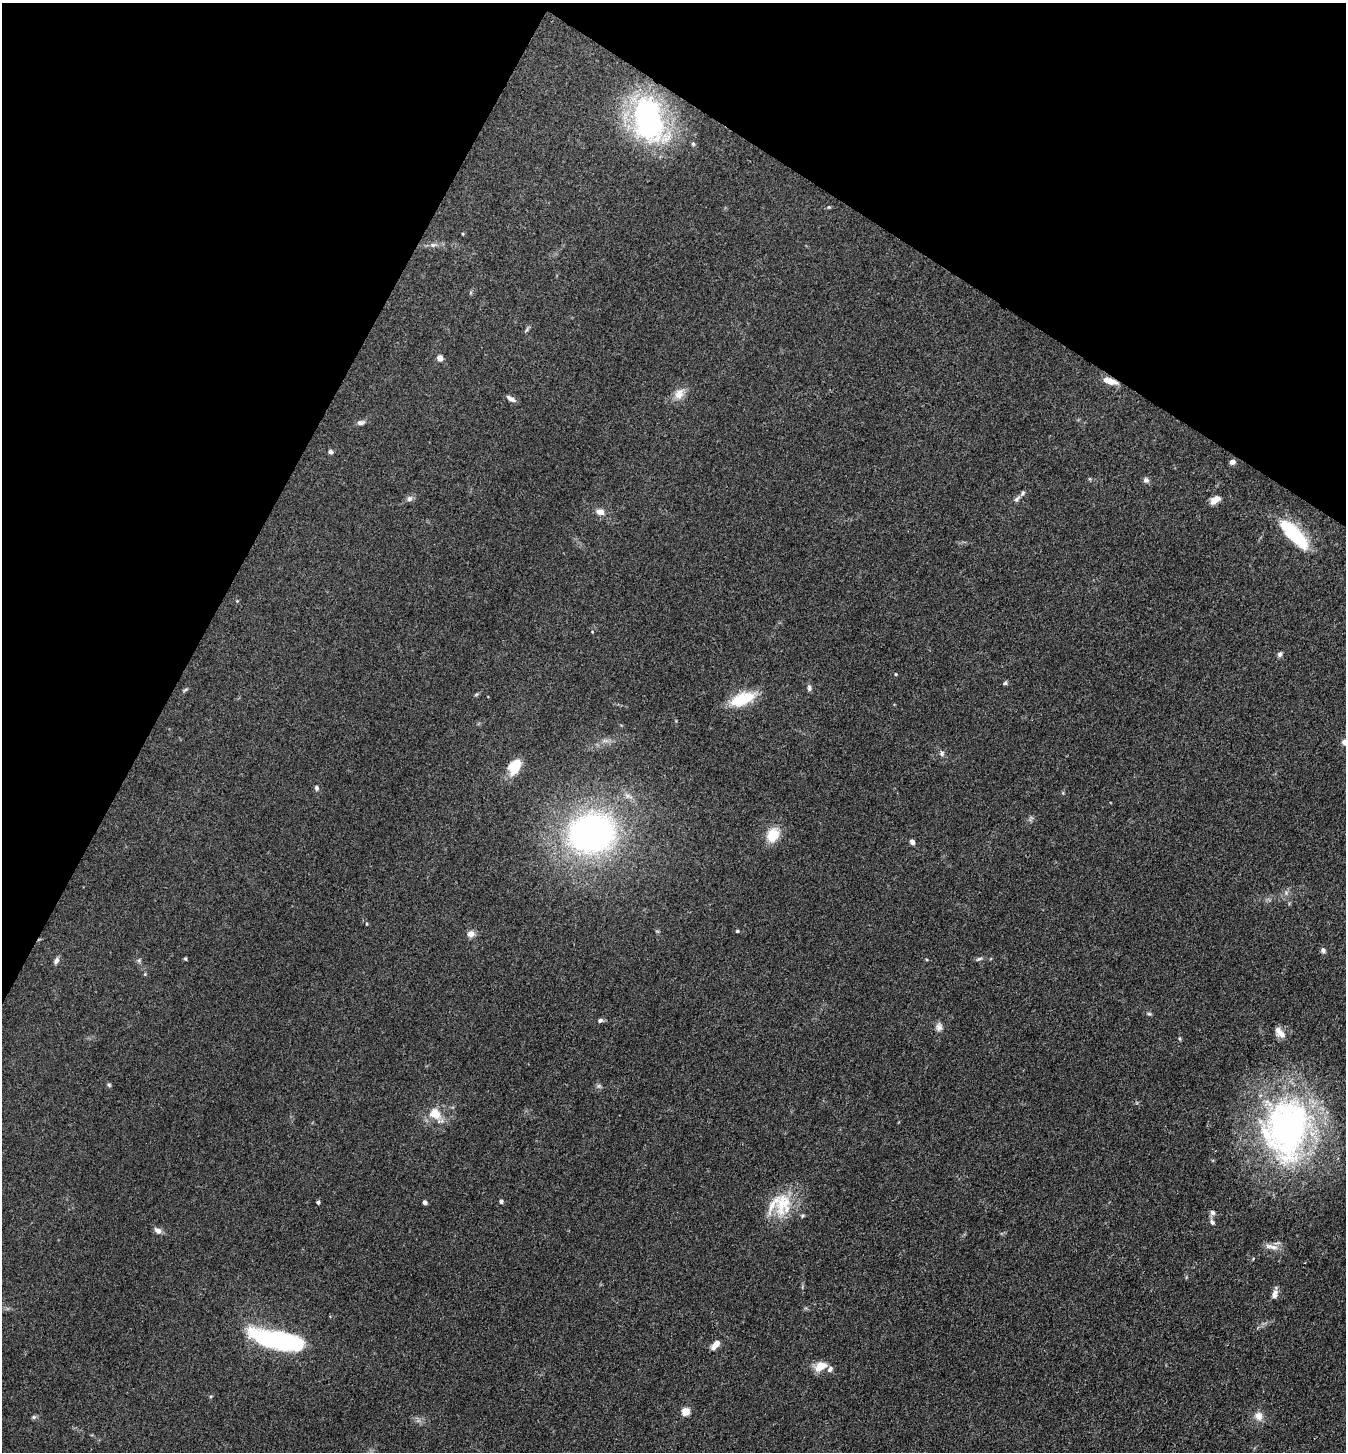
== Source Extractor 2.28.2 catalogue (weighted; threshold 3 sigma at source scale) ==
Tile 2 of 4 x 4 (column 2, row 1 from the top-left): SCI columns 1632-2975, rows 4353-5802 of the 5811 x 5804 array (HDU 1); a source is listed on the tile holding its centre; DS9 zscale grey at full resolution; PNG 1348 x 1454 px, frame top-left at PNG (2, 3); no overlay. Shown black and unused: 25% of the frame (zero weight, under 3 of 4 exposures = <1% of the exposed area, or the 3 px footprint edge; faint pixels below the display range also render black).
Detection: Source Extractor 2.28.2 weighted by HDU 2 'WHT'; one run over the whole footprint, this tile lists its part. Background 0.0742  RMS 0.0062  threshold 0.0277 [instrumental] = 3 sigma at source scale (4.5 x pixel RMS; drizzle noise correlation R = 1.50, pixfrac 1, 0.05/0.05 arcsec/px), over >= 5 px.
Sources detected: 69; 2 inside a brighter object's white glare — not listed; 3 inside a brighter listed object's ellipse — not listed separately; the other 64 listed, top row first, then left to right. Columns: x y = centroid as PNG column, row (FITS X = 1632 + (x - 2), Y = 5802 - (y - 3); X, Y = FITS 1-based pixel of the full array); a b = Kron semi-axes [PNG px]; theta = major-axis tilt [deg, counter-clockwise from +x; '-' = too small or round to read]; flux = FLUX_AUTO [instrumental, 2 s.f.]
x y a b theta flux
648 119 44 27 -80 140
693 144 6 5 - 1.1
433 245 9 5 7 1.9
526 330 9 4 60 1.1
440 358 6 6 - 3.7
1110 381 16 6 -16 6.8
679 394 16 12 63 6.2
510 399 12 5 -32 2.4
361 423 10 6 7 2.1
331 452 6 5 - 1.5
1232 462 6 5 - 2.5
1146 480 8 7 - 1.8
409 499 9 7 45 2
1017 499 12 5 47 1.9
1215 500 12 7 34 5.5
600 512 11 8 -14 4
1293 534 32 14 -44 42
237 601 4 4 - 0.56
1280 654 7 5 60 1.5
896 674 4 3 - 0.6
1005 683 6 4 60 1
809 688 9 5 -89 1.6
185 690 7 4 37 0.89
476 695 6 4 21 0.8
743 699 31 14 21 21
1345 742 9 7 -27 3.2
942 754 7 6 - 1.7
515 769 15 13 23 10
317 788 7 6 - 1.3
592 833 41 34 11 220
773 835 17 12 57 13
912 842 5 4 - 2.3
367 924 4 3 - 0.5
737 931 4 4 - 0.87
471 934 9 8 - 3.3
1323 950 7 6 - 1.6
185 959 5 4 - 0.72
979 959 10 4 23 1.2
56 960 9 5 62 2.2
139 960 6 5 - 0.97
1149 1014 6 4 -1 0.9
600 1021 7 5 7 1.5
939 1027 11 9 -86 3
1280 1033 17 9 -47 4.9
109 1085 6 4 -44 0.87
599 1086 6 6 - 1.3
434 1114 6 6 - 16
1288 1127 82 56 82 220
501 1201 4 4 - 1.5
318 1202 4 4 - 1.4
425 1203 4 4 - 2.5
783 1203 38 19 74 22
1212 1213 7 6 - 2
1212 1222 8 5 -61 1.7
158 1231 9 6 -30 3
1273 1247 13 7 -1 4.2
1275 1294 11 7 74 3.2
276 1339 54 16 -12 90
715 1345 13 6 47 4.3
820 1366 12 8 26 9.5
830 1369 9 7 57 2.1
685 1411 5 5 - 22
1258 1416 10 9 - 5.2
34 1417 7 5 20 1.1
Overlapping masked pixels (flux is a lower limit): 1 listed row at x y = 1110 381
Isophote crosses this tile's border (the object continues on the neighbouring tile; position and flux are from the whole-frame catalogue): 1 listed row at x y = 1345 742